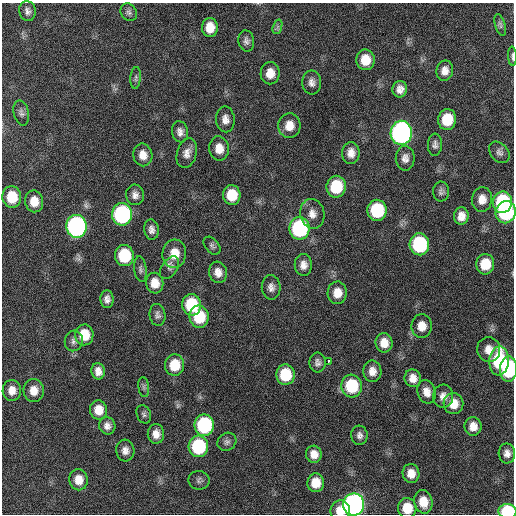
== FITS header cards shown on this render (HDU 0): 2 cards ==
NAXIS1  =                  512 / Axis length
NAXIS2  =                  512 / Axis length

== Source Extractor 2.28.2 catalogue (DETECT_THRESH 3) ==
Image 512 x 512 px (HDU 0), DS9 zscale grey, 1 PNG px = 1 image px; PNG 516 x 516 px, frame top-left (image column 1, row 512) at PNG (2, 3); each listed source drawn as its Kron ellipse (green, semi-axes under 4 px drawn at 4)
Background 412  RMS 11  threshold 34.1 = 3 sigma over >= 5 px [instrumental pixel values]
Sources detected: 100; all 100 listed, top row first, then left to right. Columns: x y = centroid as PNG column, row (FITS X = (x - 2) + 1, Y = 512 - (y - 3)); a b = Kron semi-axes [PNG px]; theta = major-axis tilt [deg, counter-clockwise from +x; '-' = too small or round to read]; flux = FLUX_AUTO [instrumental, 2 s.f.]
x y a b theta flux
27 11 10 8 -77 3600
129 12 9 7 -56 2300
500 25 11 5 -73 1900
210 27 9 8 - 11000
277 27 7 4 71 1800
246 41 10 8 -80 3100
512 56 9 3 -87 1600
365 60 10 9 - 14000
445 71 10 8 78 6000
270 73 11 9 89 9600
136 78 11 5 85 2100
312 82 12 9 -85 4600
400 89 8 7 - 5200
21 113 12 7 -78 3200
225 119 13 9 -87 5700
447 119 10 9 - 24000
289 126 12 11 - 9500
180 132 10 8 -80 4400
401 133 12 10 87 300000
435 145 11 7 86 3100
219 148 12 10 -82 9300
499 152 12 8 -47 3400
187 153 15 10 73 6100
351 153 11 8 89 6500
143 155 11 9 -79 8000
405 158 12 9 -88 5100
336 187 11 9 79 33000
441 191 10 8 -88 2800
135 195 10 9 - 4500
232 195 10 9 - 19000
12 197 11 9 -85 22000
482 199 12 10 86 8100
34 201 11 9 -82 11000
502 202 11 9 76 64000
377 210 10 9 - 49000
506 212 11 10 - 84000
122 214 11 10 - 130000
312 214 15 12 -78 7300
461 216 8 7 - 6600
76 226 11 10 - 230000
300 228 11 10 - 98000
151 229 10 7 -85 3900
419 244 11 10 - 73000
212 246 10 6 -49 2200
174 254 14 12 85 14000
124 256 10 9 - 37000
485 264 10 9 - 19000
303 265 11 8 89 5500
170 268 12 8 56 3500
140 269 13 6 -83 2400
218 272 11 9 -81 6300
155 283 10 8 -83 9100
271 287 12 9 -87 4600
337 293 11 9 88 9600
107 299 9 6 -86 3900
192 305 11 9 -81 40000
157 315 11 8 -83 3000
199 317 11 9 -84 28000
422 326 12 10 -87 8900
84 335 10 9 - 18000
74 341 10 9 - 3500
384 343 10 8 -82 9000
489 350 12 11 - 8100
328 361 3 3 - 6100
499 361 14 9 86 59000
318 363 10 8 -85 3400
175 365 11 9 86 18000
509 369 13 8 87 57000
98 371 8 6 -80 5400
372 371 11 9 -87 7000
285 375 10 9 - 28000
413 378 9 8 - 6400
352 386 11 10 - 41000
144 387 10 5 -83 2000
12 390 10 9 - 7200
34 390 11 10 - 8700
427 392 12 9 -75 6600
443 396 11 10 - 5600
453 404 10 10 - 11000
98 410 9 8 - 11000
144 414 9 7 -68 2200
204 425 11 9 -90 82000
107 426 8 8 - 4400
473 426 9 8 - 7600
156 434 10 8 -87 6400
359 435 9 8 - 3400
227 442 10 8 38 3000
198 446 11 9 -85 61000
125 450 11 9 -86 5000
507 453 10 8 -87 5000
314 454 8 8 - 7100
411 473 9 8 - 8300
78 480 10 9 - 10000
199 480 10 9 - 2900
316 483 9 8 - 12000
423 502 11 9 -78 13000
354 505 11 10 - 340000
407 508 10 9 - 17000
340 511 10 10 - 10000
508 511 9 7 -1 55000
At the frame edge (FLAGS 8, measured only in part): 5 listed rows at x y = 512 56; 485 264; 509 369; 340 511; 508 511